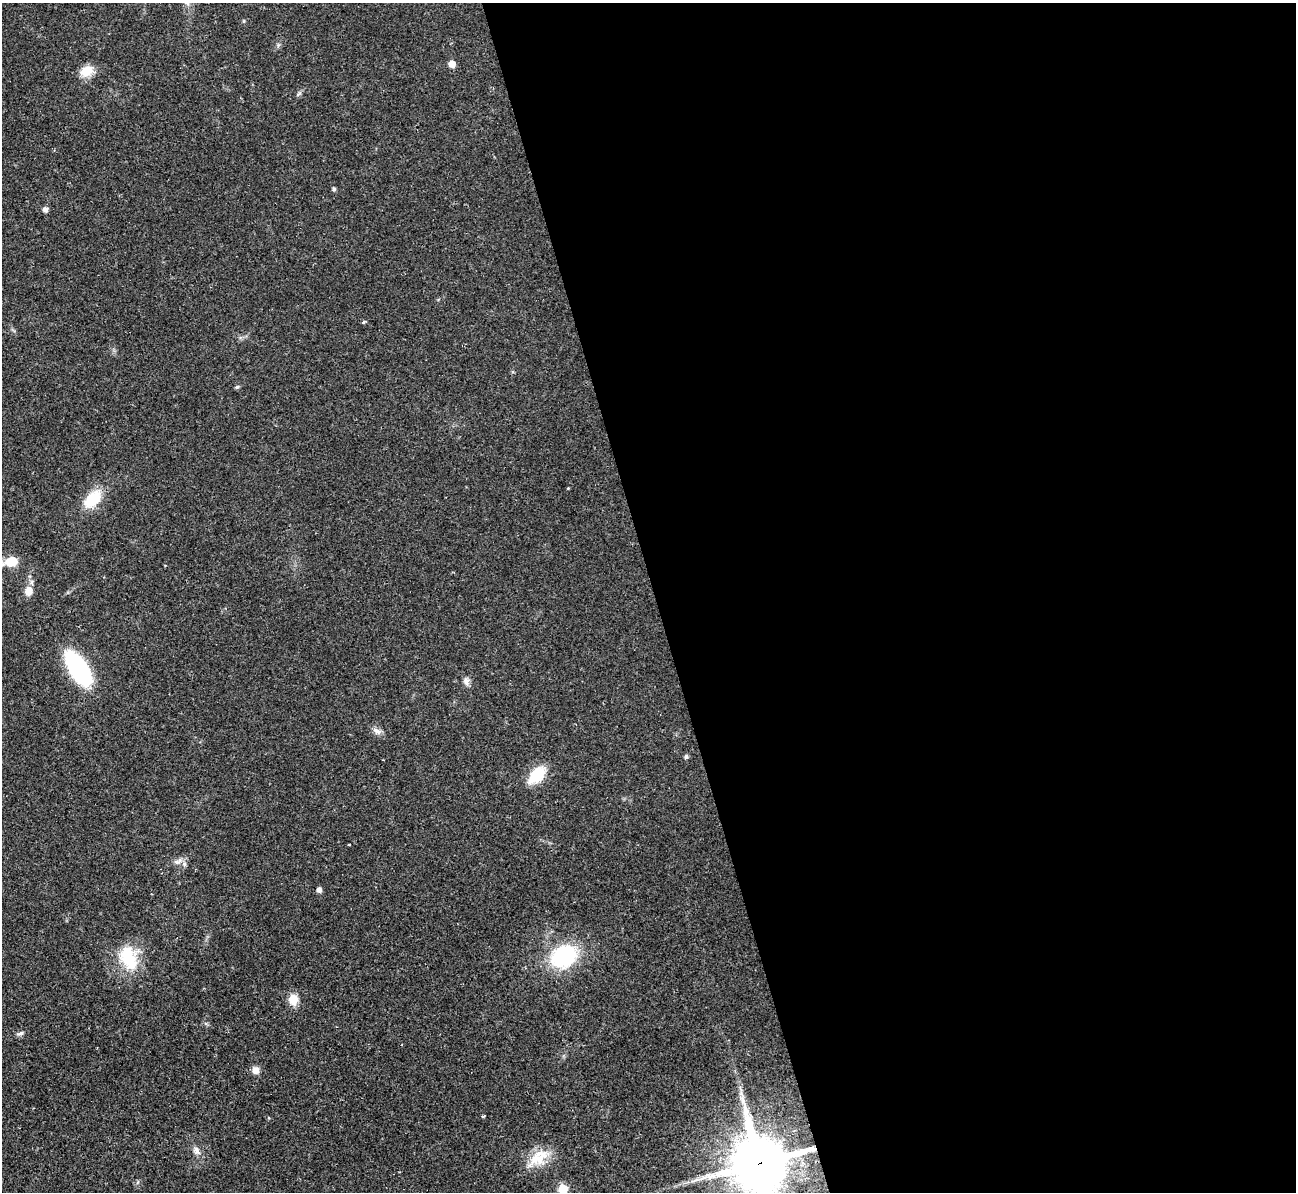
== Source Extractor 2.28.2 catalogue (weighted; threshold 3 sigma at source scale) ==
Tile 8 of 4 x 4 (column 4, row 2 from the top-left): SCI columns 3894-5187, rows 2688-3877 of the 5239 x 5221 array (HDU 1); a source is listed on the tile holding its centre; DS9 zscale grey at full resolution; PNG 1298 x 1194 px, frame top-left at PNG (2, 3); no overlay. Shown black and unused: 49% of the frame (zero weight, under 2 of 3 exposures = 3% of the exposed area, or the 3 px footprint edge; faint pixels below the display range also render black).
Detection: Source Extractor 2.28.2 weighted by HDU 2 'WHT'; one run over the whole footprint, this tile lists its part. Background 0.0272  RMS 0.0041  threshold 0.0185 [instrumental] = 3 sigma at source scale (4.5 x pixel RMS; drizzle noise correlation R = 1.50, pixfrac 1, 0.05/0.05 arcsec/px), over >= 5 px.
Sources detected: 27; all 27 listed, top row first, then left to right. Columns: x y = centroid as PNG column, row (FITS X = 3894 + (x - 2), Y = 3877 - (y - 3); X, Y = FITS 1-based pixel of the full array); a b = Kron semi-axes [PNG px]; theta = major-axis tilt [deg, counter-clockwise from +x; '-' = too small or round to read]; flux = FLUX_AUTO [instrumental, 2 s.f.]
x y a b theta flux
452 64 5 5 - 4.4
86 71 18 12 29 5.5
334 189 5 4 - 0.71
45 209 5 5 - 1.9
364 322 4 3 - 0.61
237 387 6 5 - 0.6
93 499 19 12 43 14
12 561 11 8 9 8.9
28 591 10 9 - 4
78 668 31 15 -56 50
466 681 10 8 -85 1.7
377 731 13 7 -28 1.9
686 756 7 4 63 0.67
536 775 21 12 49 12
349 844 3 2 - 0.59
177 862 12 6 6 2.1
319 890 5 5 - 1.7
564 956 19 15 30 44
128 958 34 21 -68 17
293 999 6 5 - 16
20 1033 10 5 16 1
256 1070 10 9 - 2.1
484 1116 3 3 - 1.7
196 1151 12 8 -66 2.1
539 1158 29 18 35 10
760 1163 21 17 -75 2100
563 1189 6 5 - 15
Overlapping masked pixels (flux is a lower limit): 1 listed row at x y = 760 1163
Isophote crosses this tile's border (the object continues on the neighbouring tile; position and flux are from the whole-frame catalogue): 2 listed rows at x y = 760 1163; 563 1189